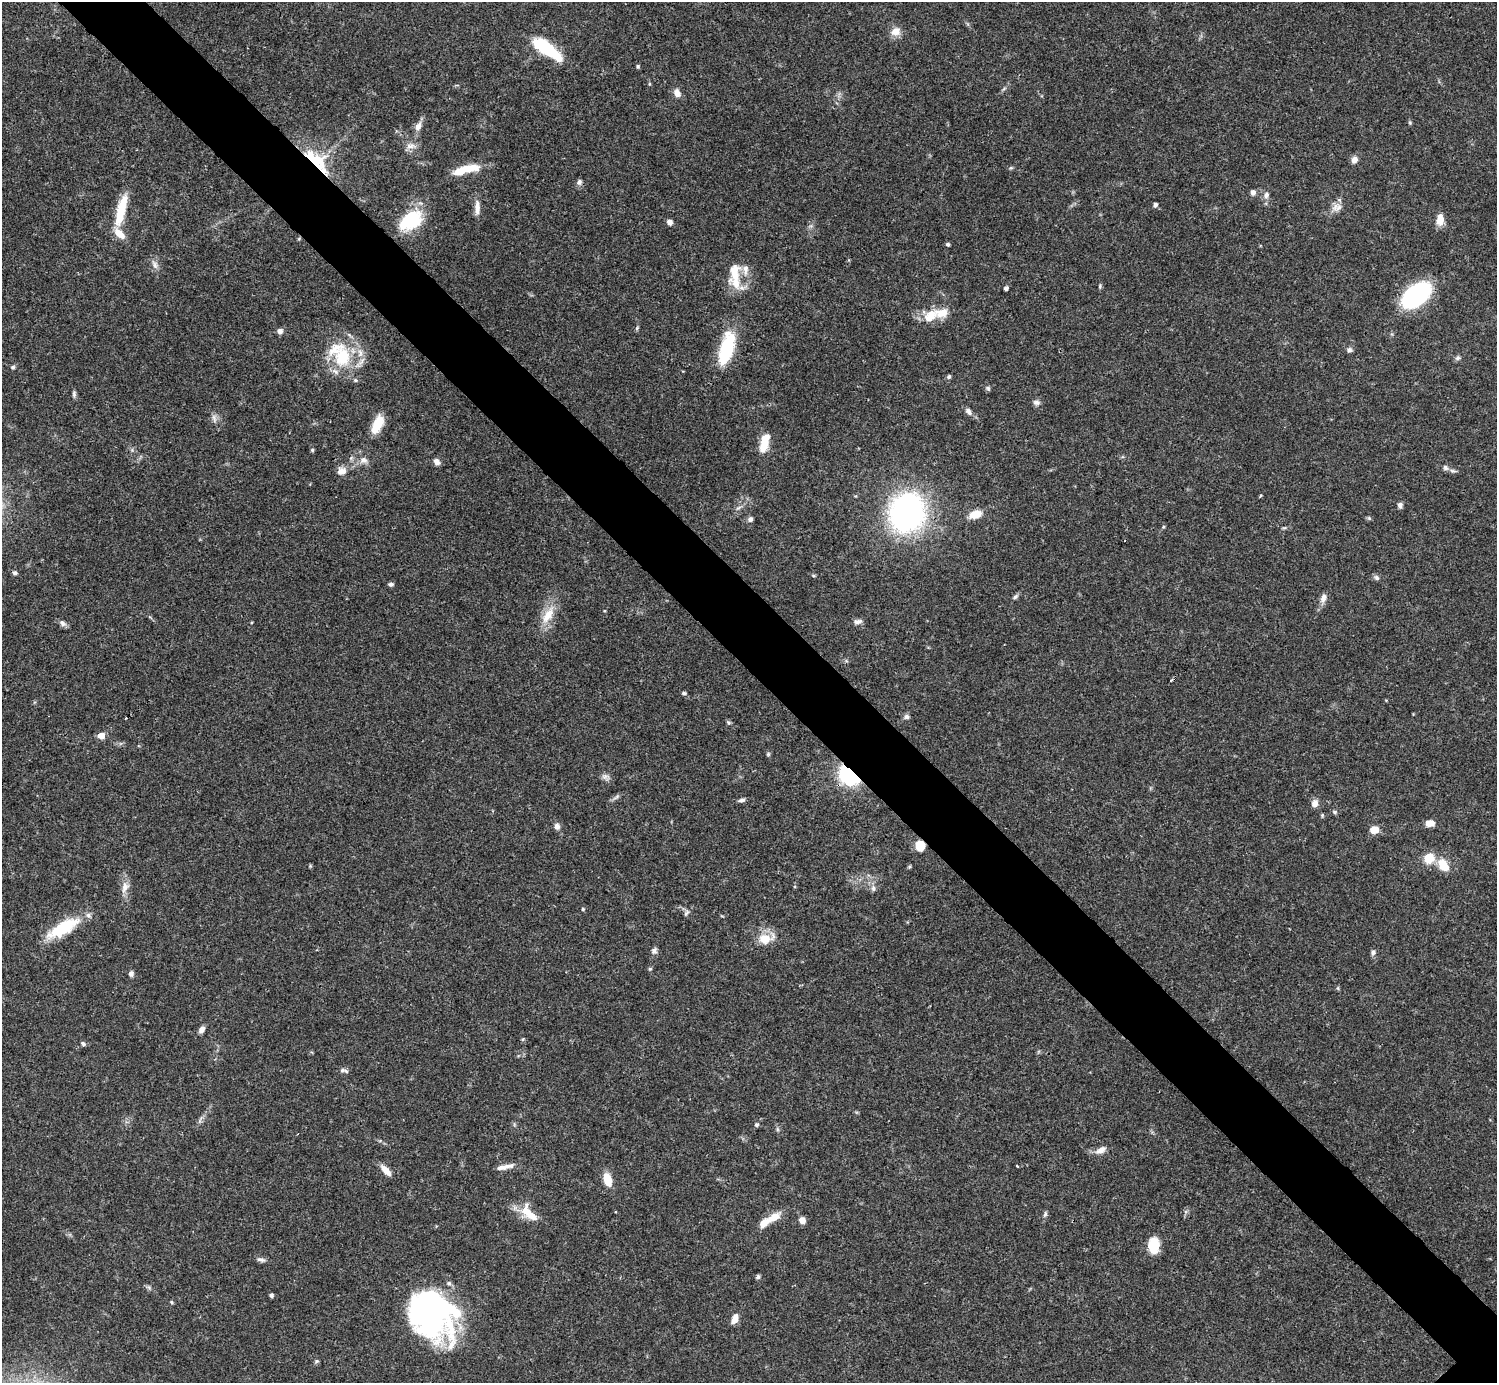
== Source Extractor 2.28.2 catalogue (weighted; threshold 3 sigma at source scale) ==
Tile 11 of 4 x 4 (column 3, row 3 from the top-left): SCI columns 2990-4484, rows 1540-2920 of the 5982 x 5981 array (HDU 1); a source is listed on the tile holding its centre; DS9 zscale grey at full resolution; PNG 1499 x 1385 px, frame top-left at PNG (2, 2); no overlay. Shown black and unused: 6% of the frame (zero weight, under 3 of 4 exposures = <1% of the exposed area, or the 3 px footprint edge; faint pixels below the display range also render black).
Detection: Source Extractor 2.28.2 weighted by HDU 2 'WHT'; one run over the whole footprint, this tile lists its part. Background 0.0403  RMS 0.0026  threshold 0.0119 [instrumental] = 3 sigma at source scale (4.5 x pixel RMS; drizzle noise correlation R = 1.50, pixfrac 1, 0.05/0.05 arcsec/px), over >= 5 px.
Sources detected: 123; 2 inside a brighter object's white glare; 1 cosmic-ray / hot-pixel residue — not listed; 7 inside a brighter listed object's ellipse — not listed separately; the other 113 listed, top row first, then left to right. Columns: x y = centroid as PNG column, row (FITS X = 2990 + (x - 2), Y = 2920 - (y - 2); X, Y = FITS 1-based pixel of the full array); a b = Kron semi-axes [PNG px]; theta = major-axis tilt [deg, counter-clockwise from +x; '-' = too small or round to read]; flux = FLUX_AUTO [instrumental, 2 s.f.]
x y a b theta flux
896 31 11 9 22 2.6
547 49 34 11 -37 15
638 66 5 4 - 0.36
677 93 9 7 -61 1.9
1410 123 6 3 -19 0.3
418 126 12 7 58 1.7
411 146 14 7 6 1.5
1354 160 9 7 59 1.4
315 161 36 18 -39 14
471 168 22 10 4 4.8
579 182 8 7 - 0.81
1253 192 6 5 - 1.1
1266 195 10 8 69 1.2
1155 205 5 4 - 0.7
1335 206 17 7 57 2
477 208 20 7 89 2
121 210 39 10 76 8.3
1440 219 13 8 79 3
410 220 27 17 37 15
670 222 6 6 - 1.1
948 244 5 4 - 0.45
155 264 13 7 -66 1.4
735 275 36 13 -87 6.9
1100 286 5 5 - 0.36
1006 288 4 4 - 0.86
1416 295 31 18 41 30
930 316 21 12 44 5
637 328 6 4 71 0.36
280 331 7 6 - 1.1
727 348 35 13 74 17
1349 350 7 6 - 0.71
342 357 30 23 81 14
1458 358 7 6 - 0.66
13 367 6 5 - 0.49
949 377 5 4 - 0.59
355 380 6 5 - 0.43
988 388 6 5 - 0.45
74 394 8 5 90 0.63
1036 402 9 7 -5 0.89
968 411 11 6 -58 1
214 418 12 5 -70 0.96
377 424 20 9 66 5.7
765 440 17 9 77 4.5
312 450 5 4 - 0.34
364 460 10 7 -14 1.3
437 462 8 7 - 1.3
1445 467 8 6 -49 0.78
341 471 12 9 22 1.9
1453 471 9 5 -13 0.62
1400 505 7 5 84 0.84
907 513 30 26 69 78
975 514 14 8 15 3.9
1369 518 6 4 -45 0.36
750 519 6 5 - 0.89
1284 528 6 4 17 0.35
15 573 6 5 - 0.59
1376 578 8 6 -47 0.71
391 584 6 4 -4 0.61
1015 597 8 5 49 0.62
1323 598 12 7 72 1.4
548 615 27 11 60 5
857 622 11 6 11 1.1
62 623 10 6 -44 0.94
684 693 6 4 -1 0.39
906 717 7 6 - 0.79
728 722 7 4 -44 0.45
101 736 5 5 - 3.4
768 754 6 4 46 0.34
849 775 13 10 -41 31
605 776 10 6 36 0.95
616 797 12 3 32 0.63
742 800 8 5 13 0.77
1315 803 9 8 - 1.5
1335 812 7 5 -28 0.47
1430 823 8 6 0 2.7
557 826 8 7 - 1.1
1374 830 9 7 8 2.8
920 846 9 9 - 4.2
1429 858 12 10 47 4.7
1443 865 16 11 -56 4.2
125 887 16 9 68 2
873 888 9 6 -80 0.94
583 909 4 4 - 0.32
686 913 10 4 56 0.62
63 928 42 14 30 12
764 939 18 15 -11 4.2
654 950 9 7 80 0.8
1373 952 7 6 - 0.75
650 969 5 4 - 0.35
131 974 6 6 - 0.87
202 1030 9 6 54 1.1
523 1039 6 4 71 0.28
83 1044 7 5 -38 0.54
344 1071 13 5 -14 0.69
757 1125 5 5 - 0.46
777 1129 6 4 -71 0.39
1101 1150 13 7 32 1.8
1017 1166 3 2 - 0.22
505 1167 23 5 12 2
386 1170 14 6 -48 2.5
607 1180 13 8 -74 4.9
529 1213 29 12 -45 5.4
1045 1214 9 5 74 0.57
774 1217 20 9 31 3.5
802 1220 6 6 - 2
1153 1246 16 11 -87 6.2
261 1260 12 5 -11 0.85
758 1277 6 4 46 0.53
271 1295 5 4 - 0.57
171 1302 5 4 - 0.34
428 1313 53 40 -30 71
735 1319 11 6 70 2.1
316 1361 6 5 - 0.4
Overlapping masked pixels (flux is a lower limit): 4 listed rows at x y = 315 161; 727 348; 849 775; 920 846